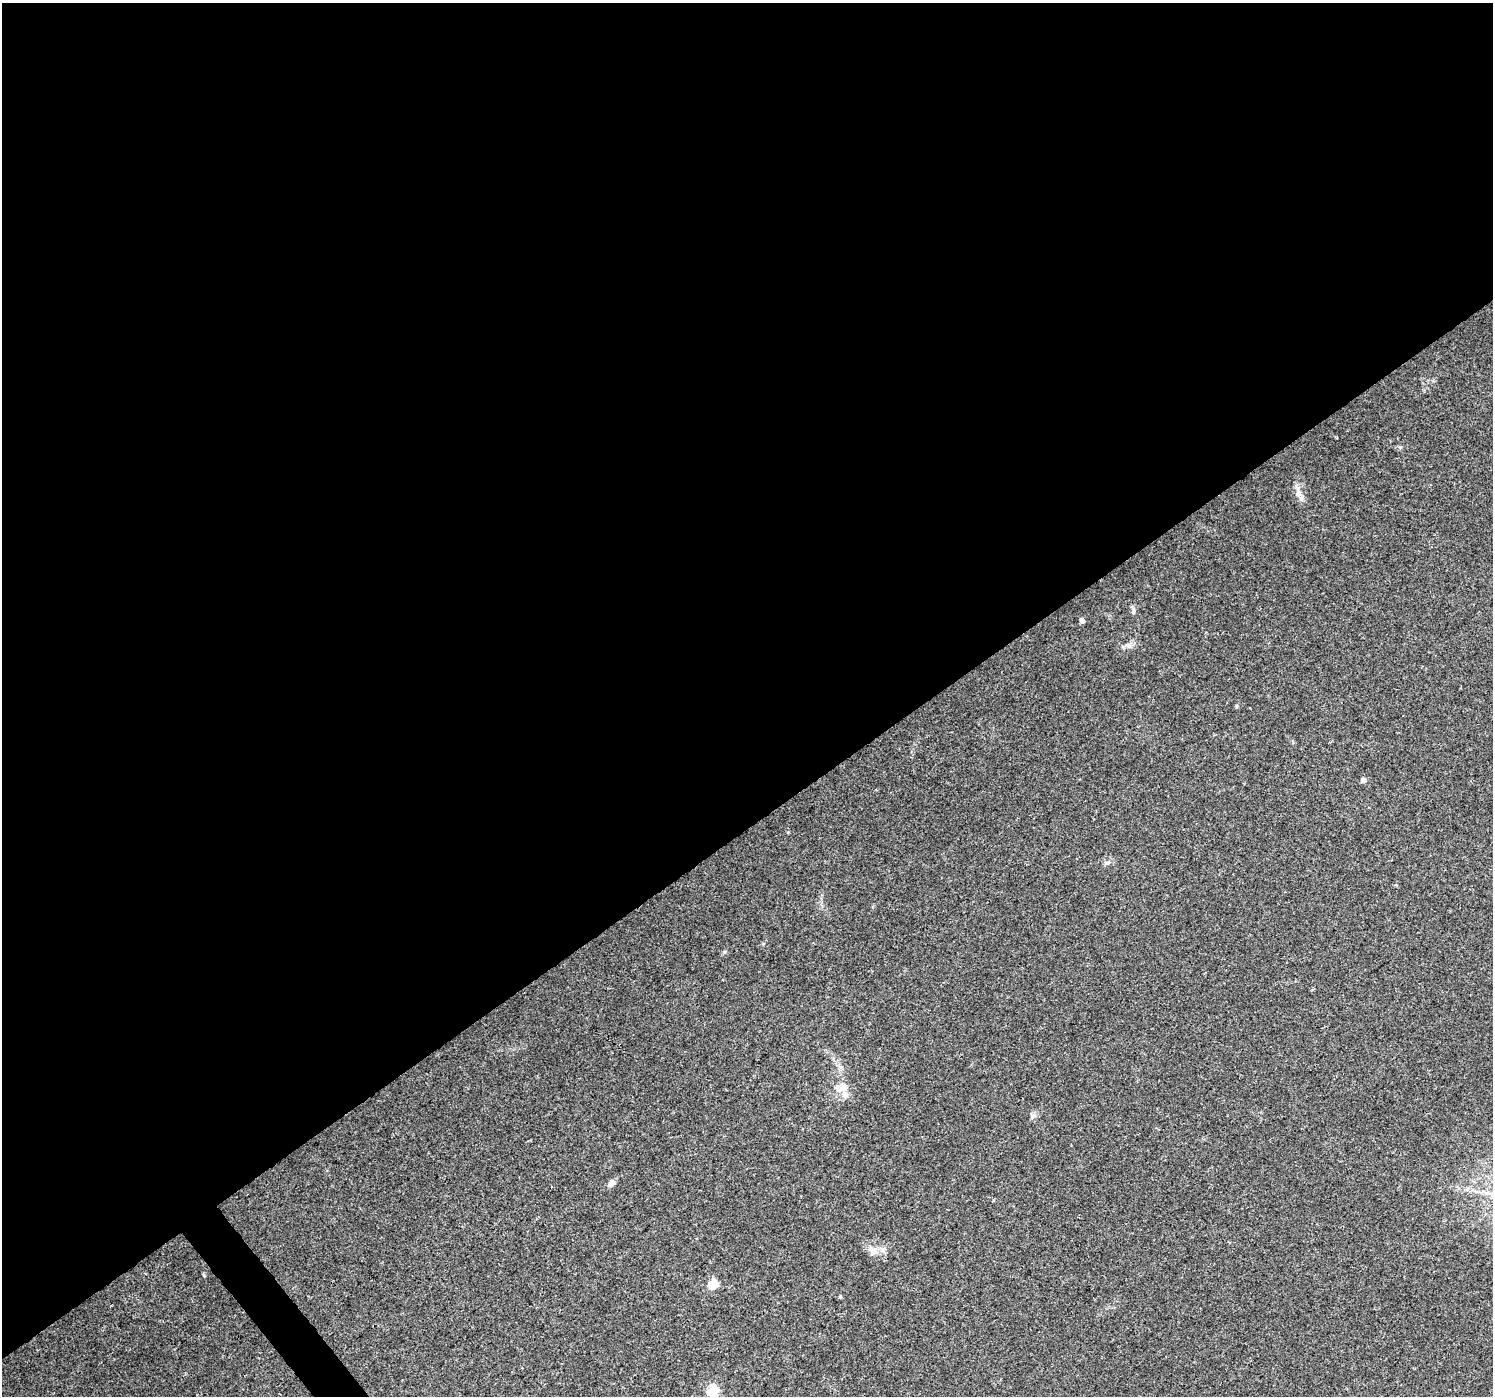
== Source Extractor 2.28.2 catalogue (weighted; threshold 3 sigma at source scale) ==
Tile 2 of 4 x 4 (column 2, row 1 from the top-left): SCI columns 1497-2987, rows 4381-5774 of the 5969 x 5907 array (HDU 1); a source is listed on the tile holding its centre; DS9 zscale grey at full resolution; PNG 1495 x 1398 px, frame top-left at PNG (2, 3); no overlay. Shown black and unused: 60% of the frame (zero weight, under 3 of 4 exposures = <1% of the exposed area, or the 3 px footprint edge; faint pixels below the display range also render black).
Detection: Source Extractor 2.28.2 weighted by HDU 2 'WHT'; one run over the whole footprint, this tile lists its part. Background 0.0342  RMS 0.0035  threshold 0.0158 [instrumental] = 3 sigma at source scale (4.5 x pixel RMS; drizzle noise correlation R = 1.50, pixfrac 1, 0.0396/0.0396 arcsec/px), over >= 5 px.
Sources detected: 11; all 11 listed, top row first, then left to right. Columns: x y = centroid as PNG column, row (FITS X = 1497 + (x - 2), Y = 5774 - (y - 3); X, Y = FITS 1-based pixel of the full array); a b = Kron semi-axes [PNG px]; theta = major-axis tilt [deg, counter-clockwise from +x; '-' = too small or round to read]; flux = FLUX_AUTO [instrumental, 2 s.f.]
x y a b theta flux
1298 493 12 9 81 2.5
1134 611 10 5 90 0.89
1082 620 5 4 - 1.5
1236 706 5 3 - 0.37
1364 780 5 5 - 1.8
724 952 6 3 71 0.44
845 1094 12 8 -69 2.6
611 1183 9 7 35 1.3
872 1251 15 10 -40 3
713 1284 5 5 - 16
713 1391 20 15 55 5
Unlisted compact peaks at least as high as the median listed source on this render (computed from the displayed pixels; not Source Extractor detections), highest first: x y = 204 1275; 840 1297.